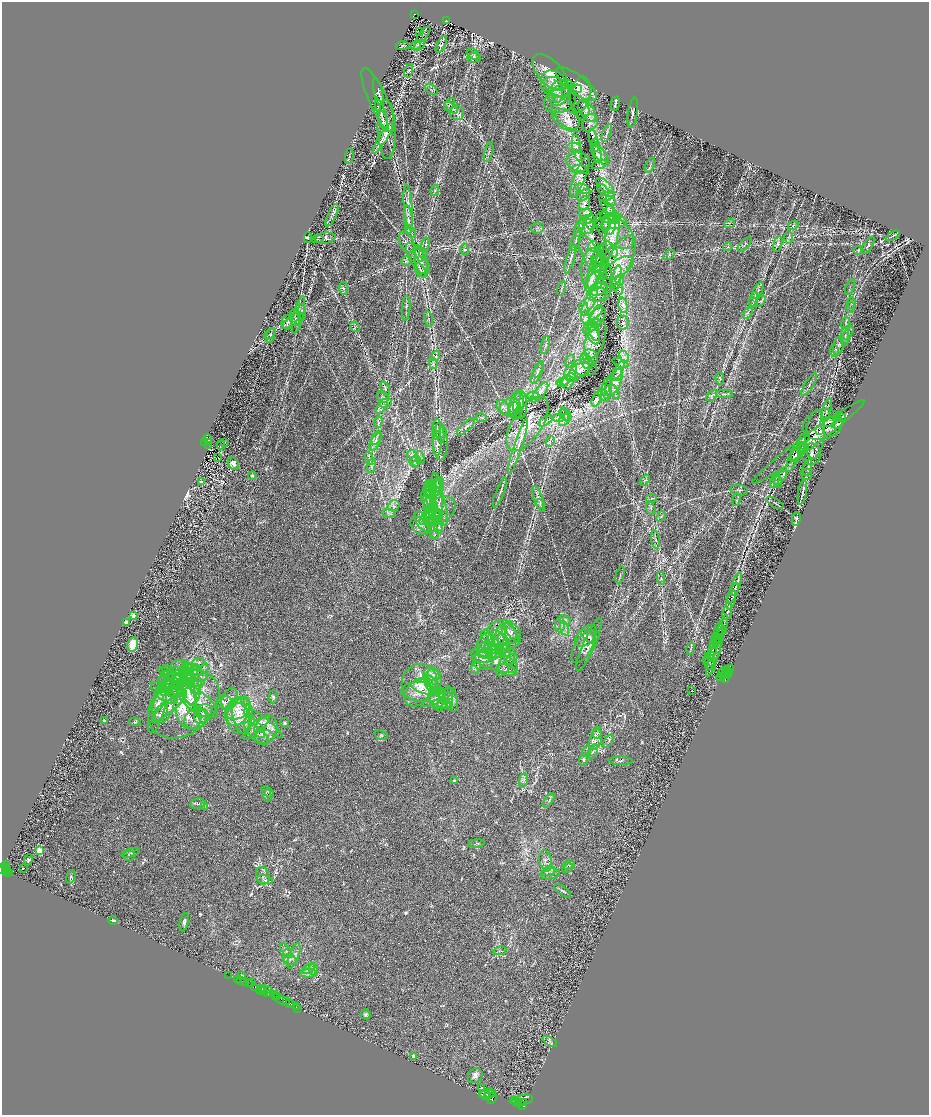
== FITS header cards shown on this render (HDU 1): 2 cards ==
NAXIS1  =                 1854
NAXIS2  =                 2225

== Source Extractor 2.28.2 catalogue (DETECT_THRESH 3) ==
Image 1854 x 2225 px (HDU 1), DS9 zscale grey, zoomed out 1/2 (1 PNG px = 2 x 2 image px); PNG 931 x 1117 px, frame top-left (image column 2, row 2225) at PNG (2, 2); each listed source drawn as its Kron ellipse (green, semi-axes under 4 px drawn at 4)
Background 0.543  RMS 0.024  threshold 0.0731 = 3 sigma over >= 5 px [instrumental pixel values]
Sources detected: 985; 49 cannot appear on this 1/2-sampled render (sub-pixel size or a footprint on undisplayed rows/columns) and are neither listed nor drawn; of the other 936, the 500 brightest by FLUX_AUTO listed and drawn (436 fainter detections omitted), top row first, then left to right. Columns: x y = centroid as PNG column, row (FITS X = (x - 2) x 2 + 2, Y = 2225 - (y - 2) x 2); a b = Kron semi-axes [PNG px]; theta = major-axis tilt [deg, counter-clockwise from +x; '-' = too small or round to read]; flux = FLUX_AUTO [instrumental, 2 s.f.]
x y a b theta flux
415 14 3 2 - 63
446 21 3 3 - 48
420 31 2 1 - 31
423 35 10 3 51 6.9
441 44 9 3 64 15
416 45 6 3 50 7.1
420 45 6 4 47 15
403 46 7 4 1 8.1
473 54 7 4 -35 9.6
474 58 7 4 -2 8.2
409 71 7 3 78 8.2
550 72 22 11 -46 92
555 83 16 10 -41 33
569 83 3 1 - 6.9
576 84 25 9 -37 57
556 88 16 10 -17 41
577 89 4 2 - 8.4
432 90 7 3 -44 7.5
378 92 14 3 -76 9.9
557 92 10 6 -89 25
559 95 12 9 40 34
580 95 18 10 79 35
378 100 35 9 -65 46
560 101 16 12 20 52
615 103 7 3 79 12
450 104 7 3 52 9.4
451 108 7 2 -40 9.5
584 109 8 5 -64 14
587 111 13 6 -54 35
457 113 7 7 - 20
565 113 19 10 -52 72
633 113 15 5 81 19
382 115 18 3 -73 17
383 120 9 2 -78 8.8
568 120 17 9 -29 46
590 123 9 7 56 24
387 129 30 9 -88 110
607 133 9 2 68 9.4
383 138 18 4 58 33
593 138 9 3 -73 14
596 145 6 4 -79 15
574 147 7 3 -11 9.2
577 148 13 4 -80 24
489 152 10 3 75 11
597 154 10 4 -71 14
600 154 15 5 -56 30
349 156 8 3 80 6.3
578 162 11 10 - 33
599 164 8 4 18 11
650 165 8 3 65 8.1
580 170 9 4 -5 11
580 177 22 5 68 29
605 186 10 5 -41 22
582 189 7 4 -22 15
603 190 7 3 -46 11
435 191 5 2 - 6.3
584 195 8 4 43 13
607 196 8 4 23 12
610 202 6 5 - 18
584 203 7 5 76 19
408 206 22 4 -85 37
608 208 8 3 -49 14
585 213 6 4 1 13
612 214 10 4 -68 24
332 215 12 4 65 16
608 215 9 6 58 22
612 218 10 5 10 19
408 220 14 3 -86 24
587 220 8 3 19 9.5
591 222 7 4 86 6.7
611 223 16 6 4 31
729 223 5 3 - 7
580 224 4 4 - 8.1
606 224 6 4 89 8.1
609 225 10 7 76 28
793 225 5 4 - 7.7
587 226 8 8 - 24
580 227 10 4 71 15
537 228 6 5 - 11
614 231 23 13 -40 59
411 232 7 3 -57 8
893 236 8 2 29 8.2
611 237 22 6 74 45
789 237 6 4 -90 8.9
308 238 5 3 - 6.9
325 238 10 5 8 22
318 239 6 4 13 9.1
575 241 10 2 69 9
407 242 11 6 -64 26
778 244 8 3 75 8.7
425 245 7 3 78 7.1
745 245 9 2 45 7.3
868 245 10 4 55 9.6
594 247 5 5 - 11
728 247 5 4 - 9
464 249 6 3 -84 6.1
858 250 5 4 - 6.3
613 252 6 4 -60 8.7
420 253 8 3 -76 12
423 254 5 4 - 8.4
669 255 6 3 35 8.2
601 257 16 4 76 14
593 258 25 8 -61 58
597 258 8 6 61 16
418 259 18 8 -56 52
570 259 15 2 73 16
406 261 6 4 31 8.2
597 261 6 3 84 7
620 261 28 11 63 75
421 263 15 5 -78 34
598 264 9 4 74 14
619 268 17 8 33 43
420 270 8 4 -55 15
594 272 18 6 79 57
597 275 27 15 -79 85
593 276 14 5 67 37
617 278 13 3 82 17
619 280 5 3 - 11
596 281 10 7 56 35
850 287 8 2 69 6.3
344 288 6 4 -87 9.3
562 288 7 2 75 8.2
619 288 6 4 -82 11
599 289 9 6 22 21
758 290 9 2 62 9.9
597 294 10 6 13 22
754 300 8 2 80 7.5
761 301 6 4 49 8.4
589 302 15 5 63 37
852 303 6 3 90 8.2
623 305 8 4 -78 15
406 308 12 3 87 11
584 308 7 4 -79 16
850 308 5 3 - 8.2
596 312 9 3 53 11
302 313 8 4 89 15
747 313 6 4 58 9.6
299 315 19 5 77 31
295 317 8 5 -83 13
585 317 6 3 -83 8.7
597 317 11 6 56 26
429 319 8 2 -74 6.9
292 321 12 3 41 13
287 322 7 5 88 12
623 323 7 6 - 14
845 323 6 2 72 6.8
596 324 5 4 - 11
355 327 6 2 -55 6.3
590 328 8 4 30 16
594 331 10 5 -72 26
849 333 7 3 60 7.8
270 334 7 4 39 10
270 335 7 3 75 8.4
593 335 10 5 -64 27
845 336 9 4 85 14
595 339 20 9 70 50
545 345 9 3 79 8.7
838 346 9 5 80 19
835 351 5 4 - 9
435 356 5 3 - 7.7
590 357 8 7 - 17
624 357 6 2 -64 8.2
570 361 7 3 73 11
586 361 8 5 -66 21
433 363 5 4 - 9.4
620 363 8 4 -23 9.6
584 367 12 8 -7 28
538 370 8 3 65 7.9
579 371 11 7 28 35
618 371 11 4 62 18
537 373 12 3 65 11
618 374 7 4 63 15
569 376 14 6 72 40
572 378 6 3 -11 6.4
720 378 6 3 -89 6.5
565 380 6 4 40 12
563 382 6 4 10 13
614 383 15 7 65 36
809 385 13 4 57 18
607 388 10 5 88 12
385 389 7 4 -70 14
540 392 12 5 51 21
614 392 8 2 -63 9.6
725 394 8 2 -1 9.2
604 395 8 4 -53 11
712 395 6 3 49 9.8
534 396 6 4 -9 8.9
383 397 6 5 - 14
597 398 9 4 67 12
386 403 6 3 20 8.1
514 403 12 4 70 25
517 405 15 7 82 30
520 405 14 7 88 27
382 406 8 3 56 14
503 407 8 5 -60 20
511 407 10 9 - 37
514 408 6 4 82 10
827 410 12 2 74 12
566 414 7 3 -61 9.7
565 415 7 4 -45 13
841 417 4 2 - 7.2
482 418 5 3 - 6.5
559 418 6 4 7 12
837 418 4 3 - 6.7
564 420 7 3 60 12
546 421 8 4 32 13
378 422 5 3 - 6.5
829 422 8 4 9 11
528 423 31 15 57 110
837 424 6 2 24 7.3
823 425 20 14 17 69
466 427 11 4 42 13
437 429 11 3 89 15
820 430 4 1 - 9.7
440 433 10 4 -78 19
815 435 24 9 83 56
376 438 7 2 66 8.1
804 439 7 2 41 6.6
207 440 5 3 - 630
440 441 19 7 -88 43
550 441 5 3 - 6.3
205 442 4 2 - 920
225 442 2 1 - 49
375 442 10 4 65 16
808 442 69 7 36 66
208 443 2 1 - 130
437 443 12 4 88 23
208 445 2 2 - 330
221 445 4 3 - 8.8
518 446 29 3 72 34
803 447 6 4 -29 9.3
797 453 10 4 48 13
811 454 11 9 85 27
795 455 8 3 -83 8.7
412 456 6 5 - 18
218 457 2 1 - 52
369 458 6 3 -81 9.3
420 458 6 4 -76 10
793 458 15 3 65 18
416 461 5 5 - 13
414 462 6 4 -67 13
233 464 7 5 -54 18
372 465 8 3 82 11
807 467 8 3 73 8.5
807 474 6 5 - 6.6
252 476 4 3 - 8
781 478 9 4 55 12
645 480 6 3 51 7
775 480 7 3 67 9.6
778 481 7 3 -85 6.6
201 482 3 2 - 10
436 484 8 3 45 8.8
440 485 8 4 88 16
437 487 8 4 87 14
739 490 9 5 -8 11
429 492 5 4 - 6.4
500 492 16 3 69 15
431 493 9 4 -65 17
802 493 12 3 79 13
437 495 22 6 -85 53
430 498 16 4 -80 26
651 498 5 3 - 7.7
427 499 10 5 -71 21
539 499 13 4 -71 24
737 500 6 3 70 6.1
436 503 24 8 -69 91
775 503 9 2 -31 6.3
540 504 5 4 - 8.8
393 506 6 5 - 14
429 506 11 4 -70 21
651 508 7 2 -75 6.4
433 509 7 4 66 12
440 510 17 12 34 73
430 512 14 5 -85 41
389 513 6 3 -13 8.3
436 515 7 6 - 21
661 516 5 2 - 6.2
426 517 9 4 49 19
436 517 7 3 -87 14
432 518 10 6 51 27
796 519 7 3 80 8.2
423 522 11 6 -56 30
419 526 10 7 -47 30
439 526 8 3 -89 12
434 531 8 4 -69 15
435 535 5 3 - 6.6
656 540 9 2 -83 9.1
620 575 8 2 77 6.7
661 578 6 3 -81 8.1
736 584 12 3 73 14
733 593 10 3 66 11
731 600 10 2 72 11
727 611 9 2 74 6.3
133 616 2 2 - 90
565 620 6 3 -28 9.7
127 622 2 2 - 100
560 625 7 5 86 16
564 628 7 2 -71 12
722 630 16 3 72 18
511 632 11 4 -52 16
509 633 11 6 -71 27
717 634 13 3 76 14
504 635 17 14 -15 91
586 636 13 8 44 28
488 637 8 4 -42 18
589 637 10 4 -39 14
501 638 11 4 -36 19
498 640 18 5 70 48
716 640 6 3 57 6.6
503 643 9 3 -71 14
715 643 6 3 63 6.6
133 645 7 5 80 74
485 645 12 7 75 35
589 645 28 6 66 37
583 646 19 8 59 41
493 648 8 5 -30 18
502 649 6 5 - 13
691 649 6 3 75 6.8
713 649 10 2 74 7.2
484 650 8 5 69 18
492 651 9 5 -36 22
716 651 27 4 73 35
485 653 6 5 - 12
507 653 8 3 -79 9.5
494 655 7 4 23 15
711 656 5 3 - 8.3
483 657 9 5 -10 25
511 659 6 4 33 11
483 660 10 9 - 39
494 660 25 9 -20 98
710 660 7 4 -66 11
199 662 6 4 7 9.8
506 663 15 6 61 32
710 664 7 4 -46 24
180 667 9 7 -17 24
476 668 6 2 64 6.1
730 668 2 1 - 21
167 670 5 4 - 6.9
188 670 10 5 -68 24
193 670 11 4 -24 22
196 670 6 5 - 13
507 670 10 5 -22 20
727 671 2 2 - 280
184 673 8 3 89 15
723 673 6 3 71 2600
725 673 3 2 - 1800
729 673 3 2 - 740
727 674 2 1 - 540
187 675 11 5 -51 28
194 675 13 6 -12 32
433 675 6 6 - 20
172 676 15 4 -29 24
177 676 9 3 -74 12
164 677 7 3 53 8.6
183 677 9 5 18 21
721 677 2 2 - 850
725 678 5 2 - 3200
188 679 7 3 86 11
200 679 17 5 66 38
432 679 12 8 -74 45
175 680 13 9 25 41
194 680 8 6 -26 24
167 683 9 4 -35 13
420 683 19 17 64 140
431 683 9 4 -47 18
177 685 8 4 -47 14
166 686 7 5 -4 14
423 688 12 5 -18 31
166 689 6 4 -8 7.9
188 690 16 7 -69 51
191 690 15 8 -87 57
165 691 5 4 - 8.3
176 691 7 3 -20 6.7
692 691 2 1 - 31
423 692 21 10 -5 71
164 693 15 6 -38 32
418 693 15 11 49 64
190 696 9 5 -69 18
446 696 7 3 -5 7.1
273 697 6 4 88 7.8
167 698 5 3 - 8.4
438 698 18 5 27 25
229 699 12 7 68 24
451 699 13 6 -75 21
174 700 2 2 - 6.8
197 701 25 10 -37 82
436 701 11 5 -59 22
224 702 8 6 -3 15
446 702 2 2 - 8.4
184 704 40 29 41 340
440 704 7 3 -15 9.4
444 704 7 4 3 11
447 704 6 4 33 11
163 706 18 10 74 66
170 706 22 5 41 41
158 707 27 7 76 78
238 708 14 10 31 61
197 709 3 2 - 120
203 711 9 6 11 18
249 711 6 3 -87 13
238 712 15 10 58 73
160 713 12 5 59 21
188 716 15 10 -55 55
201 716 7 6 - 18
241 717 18 8 -77 67
238 718 16 12 -66 81
196 719 12 9 33 36
104 721 3 3 - 11
135 722 6 4 -7 7.8
266 723 21 4 -39 35
285 723 4 4 - 6.9
256 728 17 5 40 33
266 730 15 11 64 63
257 733 15 5 -41 33
260 733 5 4 - 11
597 733 6 3 82 9.2
381 735 7 4 -19 9.6
596 739 10 6 74 26
609 741 7 3 55 9.6
587 752 5 3 - 7.3
593 752 8 2 62 7
584 760 6 3 69 7.5
621 761 12 4 0 12
523 780 7 3 81 12
455 781 2 2 - 26
268 792 7 4 -40 8.9
267 795 6 4 -76 11
549 800 8 3 55 7.7
198 804 7 5 8 12
204 806 4 4 - 6.7
477 843 8 3 7 6.1
39 851 3 3 - 230
131 853 9 3 17 9.1
129 856 6 5 - 9.6
28 860 6 4 70 7.6
546 861 11 6 -78 23
569 865 6 4 21 7.4
6 866 4 2 - 460
5 867 2 1 - 280
567 868 6 3 34 6.6
2 869 6 3 50 1100
6 869 2 1 - 120
23 869 2 1 - 58
6 871 2 2 - 260
549 871 7 4 17 24
9 873 3 2 - 250
550 874 9 5 7 19
263 876 9 6 -75 22
71 877 7 4 73 8.9
265 880 8 3 -11 9.8
563 891 10 3 -35 8.2
113 921 4 2 - 7.5
184 922 9 4 78 13
286 951 8 3 -54 11
500 951 6 3 9 7.7
287 954 5 3 - 7.2
294 956 13 5 69 26
290 960 7 5 -18 17
309 969 7 2 34 8
313 969 6 3 -85 8.3
308 973 8 4 1 14
228 975 3 1 - 45
242 976 3 2 - 7.5
238 979 2 1 - 180
241 981 2 1 - 54
244 982 3 2 - 72
251 982 2 1 - 22
249 984 3 1 - 56
255 987 3 1 - 470
262 989 3 2 - 440
261 990 4 1 - 160
264 991 2 2 - 300
269 991 2 1 - 550
267 993 3 2 - 360
271 994 3 2 - 590
275 994 3 2 - 950
276 996 2 1 - 350
277 997 3 3 - 870
284 1001 12 2 -23 180
287 1001 3 1 - 720
289 1003 4 2 - 900
296 1007 2 1 - 37
298 1008 2 1 - 42
365 1014 5 5 - 8.1
550 1041 8 3 -30 8.7
413 1056 3 3 - 16
475 1076 8 7 - 20
482 1088 2 2 - 7.2
490 1093 5 3 - 3300
493 1093 4 2 - 2800
482 1095 4 2 - 2900
485 1095 5 3 - 6200
487 1097 3 2 - 2700
492 1098 6 3 70 3900
524 1100 9 5 6 6500
514 1101 4 3 - 3700
516 1102 4 2 - 5000
518 1103 4 3 - 3000
524 1103 3 2 - 1700
523 1105 3 3 - 2000
At the frame edge (FLAGS 8, measured only in part): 1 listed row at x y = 2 869
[436 fainter detections neither listed nor drawn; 49 sub-pixel or undisplayed-footprint detections neither listed nor drawn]